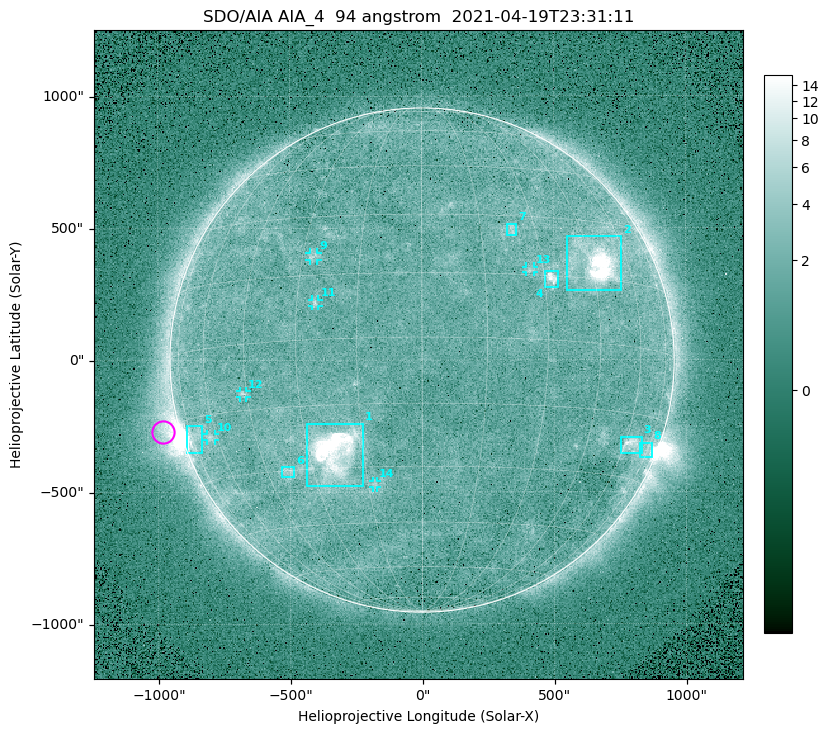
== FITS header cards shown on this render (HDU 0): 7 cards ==
TELESCOP= 'SDO/AIA '
INSTRUME= 'AIA_4   '
WAVELNTH=                   94
WAVEUNIT= 'angstrom'
DATE-OBS= '2021-04-19T23:31:11.12'
CTYPE1  = 'HPLN-TAN'
CTYPE2  = 'HPLT-TAN'

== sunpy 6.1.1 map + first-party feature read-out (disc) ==
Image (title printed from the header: SDO/AIA AIA_4  94 angstrom  2021-04-19T23:31:11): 512 x 512 px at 4.8 arcsec/px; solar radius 955 arcsec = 199 px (full disc in frame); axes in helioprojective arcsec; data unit not stated in the header (colour bar unlabelled)
Orientation: roll -0.137 deg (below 1 deg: not rotated)
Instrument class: DISC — disc imager (sunpy class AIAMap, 94 A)
Bright regions (active regions / flare kernels): reference = the median radial profile (limb darkening/brightening removed); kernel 5 px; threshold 5 sigma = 2.47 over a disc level ~1.75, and >= 1.15x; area >= 9 px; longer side >= 5 px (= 24 arcsec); searched inside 0.97 R_sun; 14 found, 14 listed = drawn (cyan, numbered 1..; 6 of them under ~33 arcsec drawn as corner ticks so the feature stays visible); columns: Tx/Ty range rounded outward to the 10 arcsec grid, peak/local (2 s.f.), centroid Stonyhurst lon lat
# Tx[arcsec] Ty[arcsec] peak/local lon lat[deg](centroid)
1 -440..-220 -480..-240 114 -23 -26
2 550..760 260..470 35 +47 +19
3 750..830 -360..-290 4.7 +64 -22
4 460..520 270..340 6.5 +32 +14
5 -900..-830 -350..-250 5.7 -73 -19
6 -540..-480 -440..-400 2.8 -38 -30
7 320..360 470..520 3 +23 +26
8 820..870 -370..-310 3 +74 -23
9 -430..-390 380..410 3.1 -27 +20
10 -820..-780 -300..-280 3 -63 -20
11 -420..-390 200..230 3 -25 +8
12 -690..-660 -140..-110 3.4 -46 -11
13 390..430 330..360 2.8 +26 +16
14 -190..-170 -480..-450 2.7 -13 -34
Off-limb structures (1.02-1.3 R_sun): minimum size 50 px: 6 found; the strongest spans PA ~90..115 deg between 1.02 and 1.21 R_sun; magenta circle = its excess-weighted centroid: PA ~105 deg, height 1.07 R_sun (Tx ~-980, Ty ~-270 arcsec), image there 4.6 x the reference